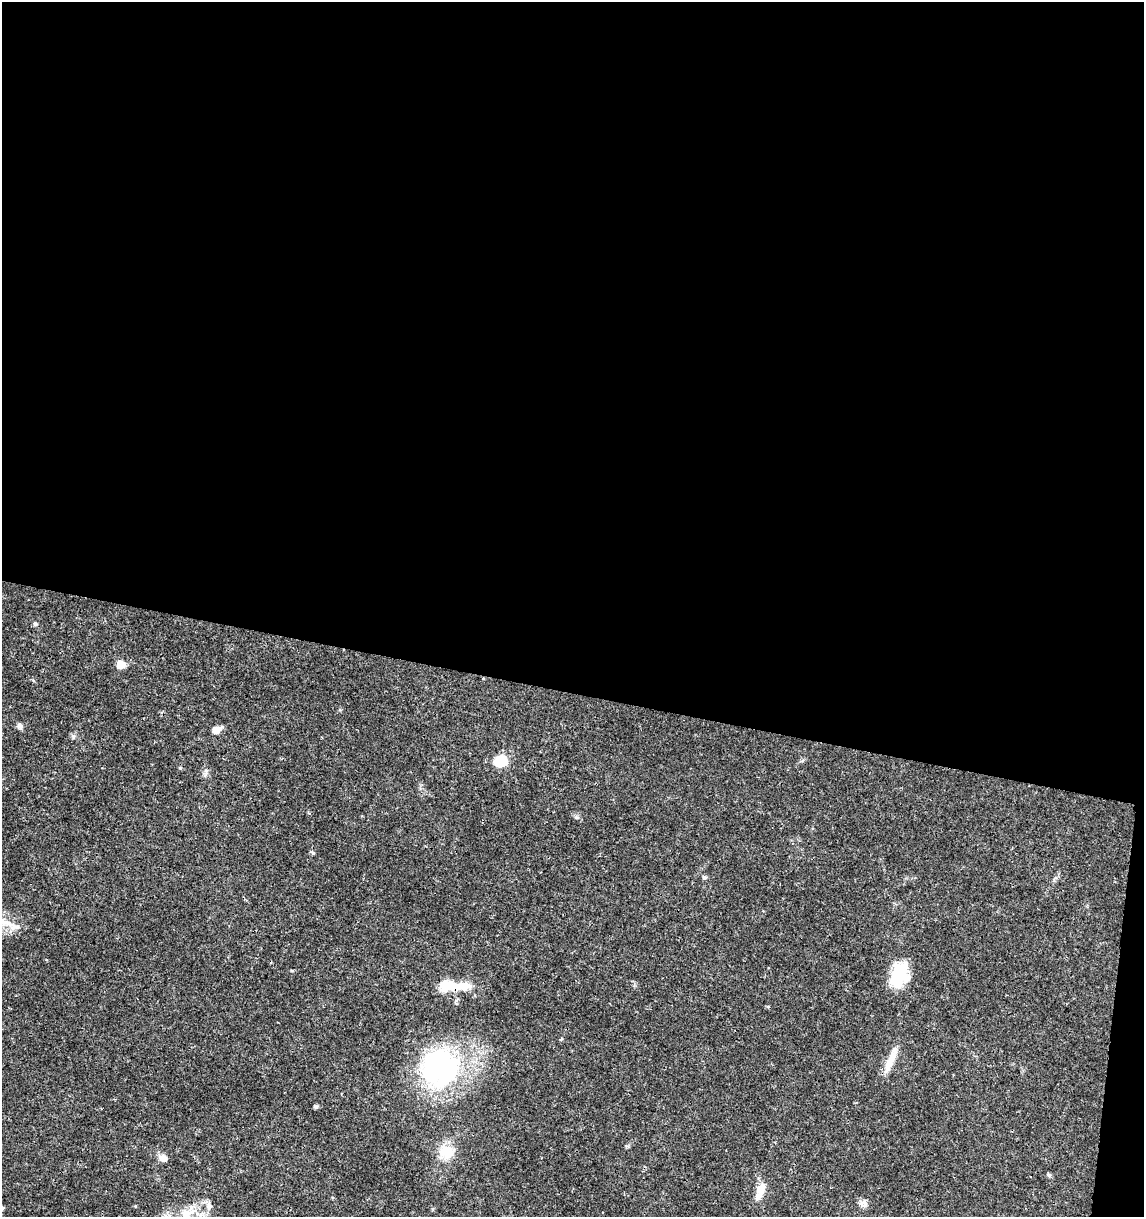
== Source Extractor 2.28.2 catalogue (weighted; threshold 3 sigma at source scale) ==
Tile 4 of 4 x 4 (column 4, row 1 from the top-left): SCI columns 3653-4794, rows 3655-4869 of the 5079 x 4871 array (HDU 1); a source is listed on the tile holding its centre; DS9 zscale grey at full resolution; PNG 1146 x 1219 px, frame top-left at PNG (2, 2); no overlay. Shown black and unused: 58% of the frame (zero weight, under 3 of 4 exposures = <1% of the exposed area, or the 3 px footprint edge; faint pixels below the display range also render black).
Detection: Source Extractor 2.28.2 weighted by HDU 2 'WHT'; one run over the whole footprint, this tile lists its part. Background 0.0189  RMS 0.0018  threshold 0.00805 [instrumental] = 3 sigma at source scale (4.5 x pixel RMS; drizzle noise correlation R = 1.50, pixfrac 1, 0.0396/0.0396 arcsec/px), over >= 5 px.
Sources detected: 28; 3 inside a brighter object's white glare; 1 cosmic-ray / hot-pixel residue — not listed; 2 inside a brighter listed object's ellipse — not listed separately; the other 22 listed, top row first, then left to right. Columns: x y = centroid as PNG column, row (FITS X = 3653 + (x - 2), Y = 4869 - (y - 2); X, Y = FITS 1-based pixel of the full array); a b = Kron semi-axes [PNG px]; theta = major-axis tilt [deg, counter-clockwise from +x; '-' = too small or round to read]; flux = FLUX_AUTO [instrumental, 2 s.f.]
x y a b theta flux
35 624 6 5 - 0.38
121 664 8 7 - 1.8
20 726 7 7 - 0.66
217 730 10 7 27 1.5
501 761 14 12 8 4.2
313 853 6 4 -43 0.24
704 878 5 5 - 0.44
3 922 29 12 -20 3.6
899 974 33 18 80 6.2
448 985 25 14 -4 4
890 1060 37 8 66 2.9
439 1065 57 45 58 29
316 1107 4 4 - 0.45
447 1152 22 20 -45 3.7
163 1158 9 7 -21 1.4
1049 1175 5 4 - 0.44
760 1189 18 12 62 1.9
863 1203 12 9 -33 0.9
135 1206 5 3 - 0.14
209 1207 10 8 54 0.9
2 1208 5 4 - 0.52
186 1214 14 13 - 2.1
Overlapping masked pixels (flux is a lower limit): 1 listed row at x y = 448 985
Isophote crosses this tile's border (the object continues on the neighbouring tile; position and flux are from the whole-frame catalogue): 3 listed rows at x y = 3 922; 2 1208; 186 1214
Unlisted compact peaks at least as high as the median listed source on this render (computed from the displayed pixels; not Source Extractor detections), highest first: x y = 73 736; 577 817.